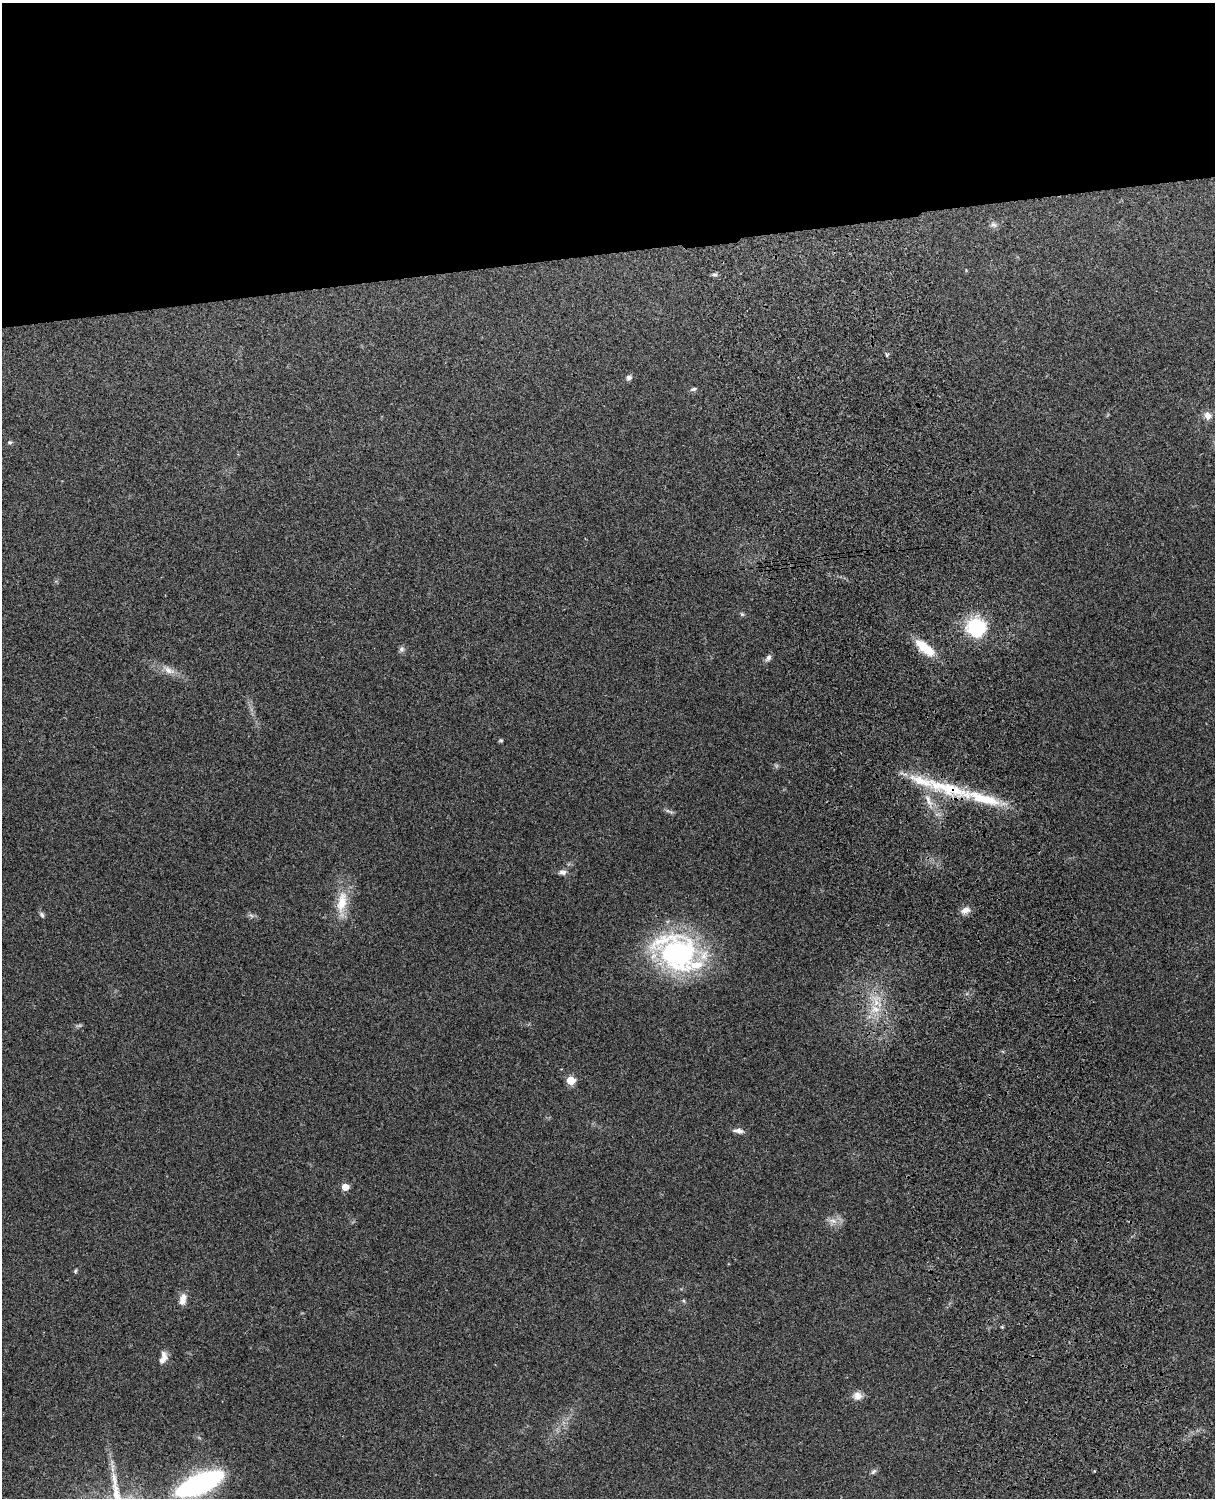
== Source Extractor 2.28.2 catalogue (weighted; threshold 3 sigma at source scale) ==
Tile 2 of 4 x 3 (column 2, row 1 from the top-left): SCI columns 1332-2544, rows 3157-4652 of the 5090 x 4929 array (HDU 1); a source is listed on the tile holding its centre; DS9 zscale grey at full resolution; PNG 1217 x 1500 px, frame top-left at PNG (2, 3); no overlay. Shown black and unused: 17% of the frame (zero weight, under 3 of 4 exposures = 6% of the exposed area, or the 3 px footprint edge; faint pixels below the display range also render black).
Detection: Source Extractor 2.28.2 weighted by HDU 2 'WHT'; one run over the whole footprint, this tile lists its part. Background 0.29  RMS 0.0093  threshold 0.0419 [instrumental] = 3 sigma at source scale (4.5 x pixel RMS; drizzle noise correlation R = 1.50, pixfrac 1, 0.05/0.05 arcsec/px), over >= 5 px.
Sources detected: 39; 1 inside a brighter object's white glare — not listed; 3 inside a brighter listed object's ellipse — not listed separately; the other 35 listed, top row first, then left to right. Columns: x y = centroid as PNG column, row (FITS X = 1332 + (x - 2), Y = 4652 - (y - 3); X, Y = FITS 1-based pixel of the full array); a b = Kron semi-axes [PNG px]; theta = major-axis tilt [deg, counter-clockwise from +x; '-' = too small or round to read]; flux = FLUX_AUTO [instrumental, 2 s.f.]
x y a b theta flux
993 225 10 8 -24 3.4
714 275 8 4 0 1.9
887 355 6 3 -71 1.2
629 377 7 6 - 2.9
694 389 8 5 13 2.1
1208 415 10 9 - 6.2
10 442 6 5 - 1.7
742 614 6 5 - 1.5
976 627 15 14 - 72
925 648 26 10 -38 25
402 649 8 7 - 2.7
768 658 10 6 54 3
169 670 16 9 -24 8.2
501 740 5 5 - 1.3
949 789 84 16 -18 65
929 801 24 8 -65 12
669 811 15 3 -22 2.4
563 872 9 7 -9 4
342 902 34 14 79 23
965 910 13 8 19 5.7
42 915 9 5 -61 2.2
251 915 7 4 -19 2
678 953 51 38 -32 180
875 1009 11 8 -43 8.8
571 1080 5 5 - 30
739 1131 12 6 -10 4.8
345 1187 5 5 - 12
833 1221 11 6 -13 5.5
75 1271 6 4 52 1.4
183 1299 16 8 75 7.1
684 1301 5 3 - 1.1
163 1357 16 8 73 6.6
857 1396 12 11 - 6.7
873 1471 10 5 45 2.3
207 1480 70 19 24 140
Overlapping masked pixels (flux is a lower limit): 1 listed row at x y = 949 789